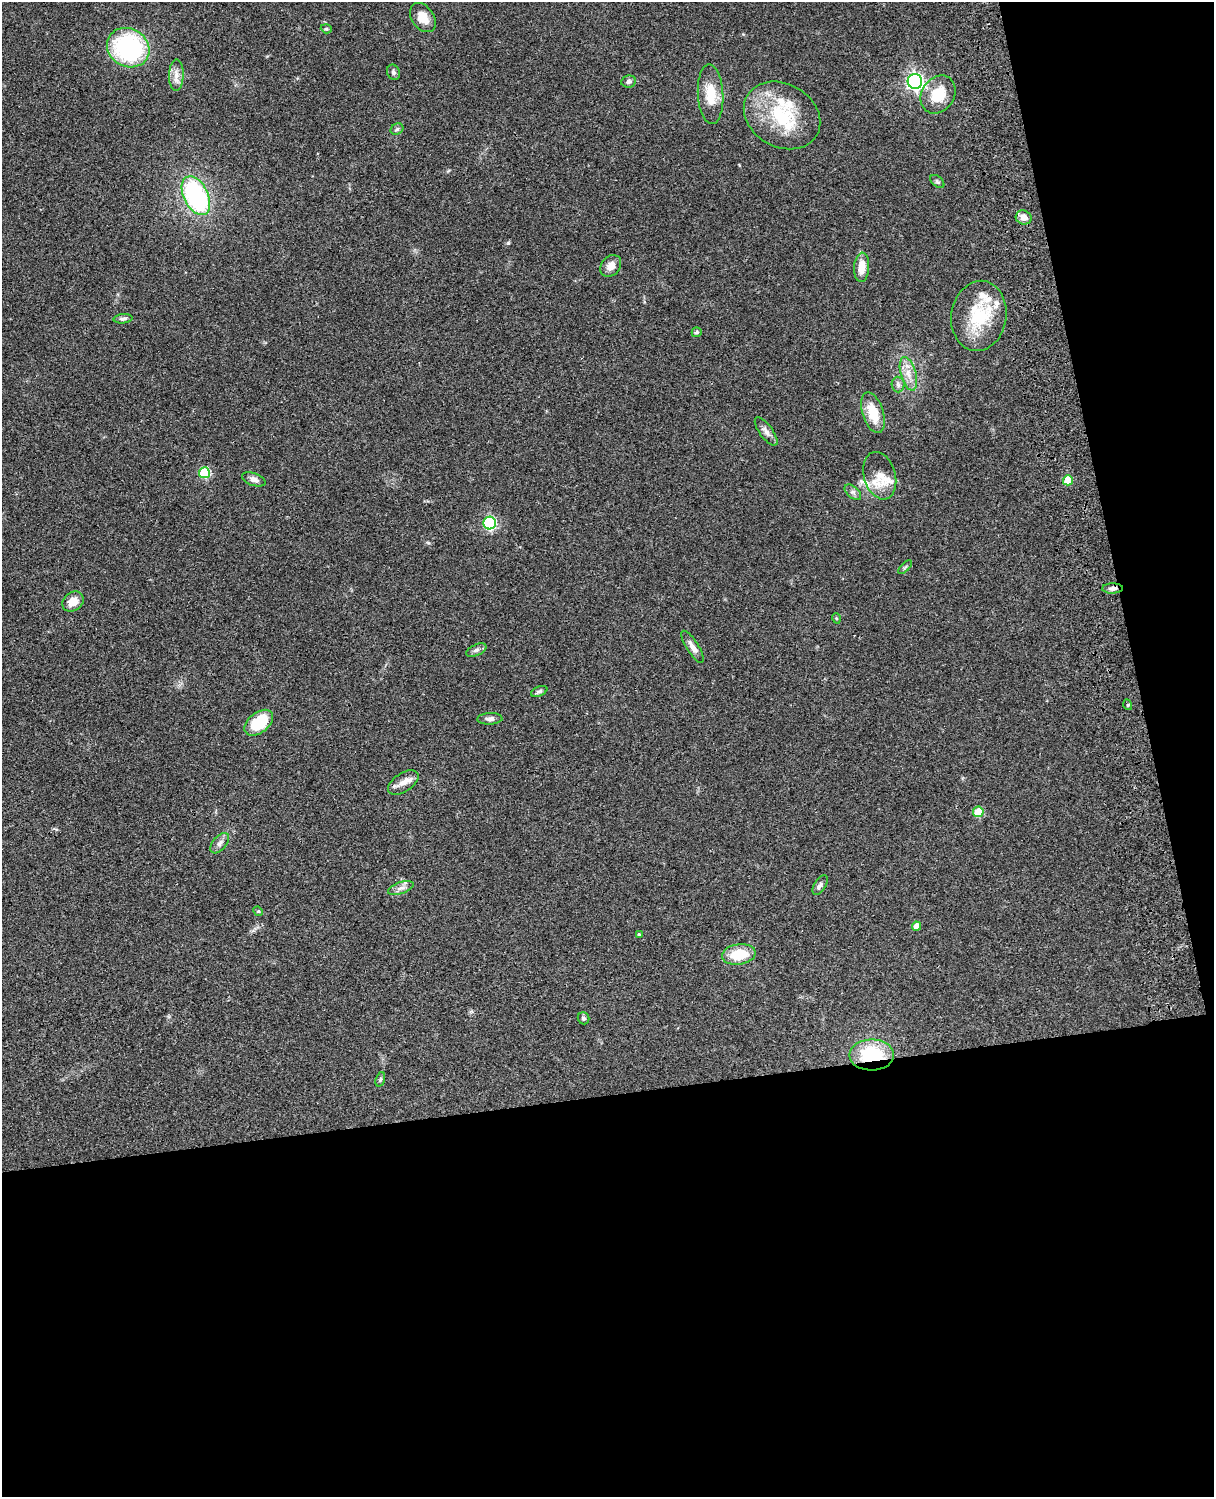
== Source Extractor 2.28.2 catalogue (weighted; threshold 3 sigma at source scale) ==
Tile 12 of 4 x 3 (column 4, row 3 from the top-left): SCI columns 3757-4968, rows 278-1772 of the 5088 x 4927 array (HDU 1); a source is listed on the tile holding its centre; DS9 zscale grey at full resolution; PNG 1216 x 1499 px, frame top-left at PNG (2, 2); each listed source drawn as its Kron ellipse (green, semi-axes under 4 px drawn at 4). Shown black and unused: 33% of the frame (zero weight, under 3 of 4 exposures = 6% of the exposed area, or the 3 px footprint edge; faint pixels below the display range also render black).
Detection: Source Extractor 2.28.2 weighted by HDU 2 'WHT'; one run over the whole footprint, this tile lists its part. Background 0.096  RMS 0.0063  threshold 0.0284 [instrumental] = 3 sigma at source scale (4.5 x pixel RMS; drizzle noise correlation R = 1.50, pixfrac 1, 0.05/0.05 arcsec/px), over >= 5 px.
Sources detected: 61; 10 inside a brighter listed object's ellipse — not listed separately; the other 51 listed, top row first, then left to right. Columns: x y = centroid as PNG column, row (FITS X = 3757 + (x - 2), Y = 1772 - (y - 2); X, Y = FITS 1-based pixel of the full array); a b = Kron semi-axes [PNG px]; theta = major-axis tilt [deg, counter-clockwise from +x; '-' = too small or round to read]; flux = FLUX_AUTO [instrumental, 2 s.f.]
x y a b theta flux
423 18 16 11 -53 7.6
326 29 5 4 - 0.93
128 48 22 19 -30 84
393 72 8 6 -66 1.5
176 75 15 7 89 4.6
915 81 7 7 - 210
629 82 7 6 - 1.6
711 94 30 12 -86 14
938 94 20 16 56 17
782 115 40 31 -30 41
397 129 6 5 - 1.3
937 181 8 5 -41 1.2
196 196 21 12 -63 88
1024 217 8 7 - 4.3
611 266 12 9 49 4.7
862 267 15 7 86 8.9
979 316 35 27 81 33
123 319 9 4 5 1.6
697 332 5 5 - 1.7
908 374 17 7 -74 6.4
898 385 8 6 -89 1.7
873 413 21 10 -73 15
766 431 17 6 -54 3.2
204 473 5 5 - 34
880 476 24 16 -74 12
254 479 12 6 -19 2.9
1068 480 5 5 - 14
853 492 10 5 -41 2
490 523 6 6 - 86
905 567 9 3 45 1.1
1112 588 10 5 1 2.4
73 601 11 9 37 7.7
836 618 5 3 - 0.58
693 647 18 6 -58 4.3
476 650 10 5 25 2
539 691 9 5 23 1.4
1128 705 5 3 - 0.69
490 719 12 6 2 2.3
259 723 16 10 39 25
403 783 17 9 33 5.1
978 812 5 5 - 18
220 843 12 6 50 2.6
820 885 11 5 58 2
401 888 13 5 19 3
258 911 5 4 - 0.69
916 926 4 4 - 4.2
639 935 4 3 - 0.75
739 954 17 10 8 19
584 1018 6 5 - 1.3
872 1055 22 15 0 37
380 1079 7 4 71 1
Overlapping masked pixels (flux is a lower limit): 3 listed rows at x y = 1068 480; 1112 588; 872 1055